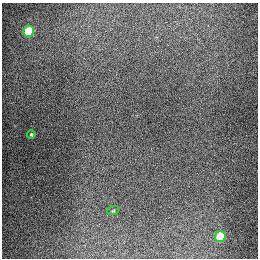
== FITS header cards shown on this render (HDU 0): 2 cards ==
NAXIS1  =                  256
NAXIS2  =                  256

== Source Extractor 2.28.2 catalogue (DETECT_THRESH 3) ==
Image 256 x 256 px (HDU 0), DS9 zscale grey, 1 PNG px = 1 image px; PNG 260 x 260 px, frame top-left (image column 1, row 256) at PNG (2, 3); each listed source drawn as its Kron ellipse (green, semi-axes under 4 px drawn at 4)
Background 1300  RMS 27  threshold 79.9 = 3 sigma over >= 5 px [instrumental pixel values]
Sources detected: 4; all 4 listed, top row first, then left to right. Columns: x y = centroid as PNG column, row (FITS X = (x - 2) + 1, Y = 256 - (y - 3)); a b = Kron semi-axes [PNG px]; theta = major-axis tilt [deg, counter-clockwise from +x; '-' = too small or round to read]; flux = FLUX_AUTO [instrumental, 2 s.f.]
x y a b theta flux
29 31 5 5 - 92000
31 134 4 3 - 2400
113 211 6 3 19 2000
220 237 5 5 - 75000